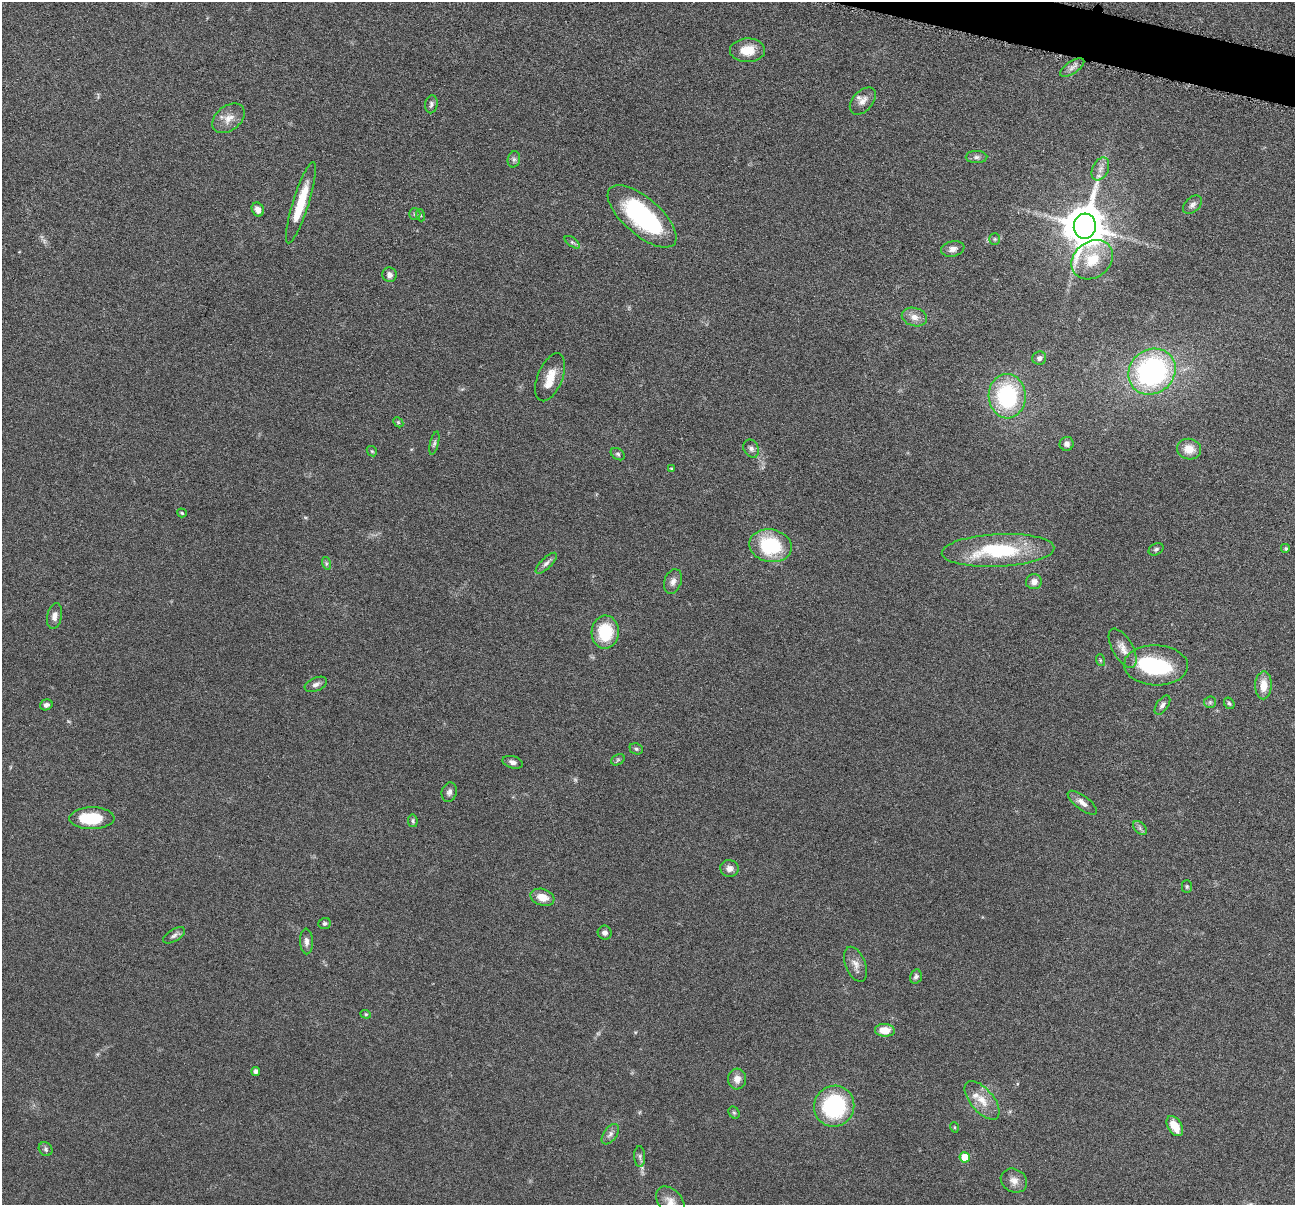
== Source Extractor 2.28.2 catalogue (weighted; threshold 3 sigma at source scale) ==
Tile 10 of 4 x 4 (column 2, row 3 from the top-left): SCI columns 1299-2591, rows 1458-2660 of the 5181 x 5198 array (HDU 1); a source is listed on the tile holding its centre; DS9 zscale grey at full resolution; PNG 1297 x 1207 px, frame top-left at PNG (2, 2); each listed source drawn as its Kron ellipse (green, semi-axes under 4 px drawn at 4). Shown black and unused: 1% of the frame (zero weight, under 4 of 8 exposures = <1% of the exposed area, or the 3 px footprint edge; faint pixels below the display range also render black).
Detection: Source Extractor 2.28.2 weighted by HDU 2 'WHT'; one run over the whole footprint, this tile lists its part. Background 0.0374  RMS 0.0039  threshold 0.0159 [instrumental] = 3 sigma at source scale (4.09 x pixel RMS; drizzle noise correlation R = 1.36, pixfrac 0.8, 0.05/0.05 arcsec/px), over >= 5 px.
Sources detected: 90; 1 too faint to see at this stretch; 1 inside a brighter object's white glare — neither listed nor drawn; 3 inside a brighter listed object's ellipse — not listed separately; the other 85 listed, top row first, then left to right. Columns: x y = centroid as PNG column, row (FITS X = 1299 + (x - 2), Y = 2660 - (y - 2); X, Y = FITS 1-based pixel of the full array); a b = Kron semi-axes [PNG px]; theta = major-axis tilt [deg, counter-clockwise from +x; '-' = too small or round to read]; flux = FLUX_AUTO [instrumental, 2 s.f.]
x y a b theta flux
747 50 17 12 1 6.4
1072 67 14 6 34 1.7
863 101 16 10 48 2.7
431 104 9 6 81 1.1
229 118 18 12 39 4.1
976 157 11 6 0 1.2
514 159 8 6 76 0.98
1100 169 12 8 65 2.2
301 203 42 8 73 12
1192 205 11 7 43 1.4
258 209 7 6 - 2.3
415 214 6 5 - 0.65
420 215 6 4 -71 0.53
642 216 43 18 -41 44
1085 226 12 11 - 1400
995 239 6 5 - 0.65
572 242 9 4 -35 0.75
953 249 12 7 12 1.9
1092 260 22 18 38 10
389 275 7 7 - 1.6
914 317 13 9 -15 2.9
1039 358 7 6 - 1.4
1152 372 25 22 37 71
550 377 25 12 68 5.9
1007 396 22 18 -88 36
398 422 6 4 -45 0.5
434 443 12 4 76 0.88
1067 444 7 7 - 1.4
751 449 9 7 -58 1.3
1189 449 12 10 -10 5
372 451 6 4 -43 0.44
618 454 7 5 -34 0.69
672 469 3 3 - 0.54
182 513 5 3 - 0.43
770 546 21 16 -11 24
1156 549 8 5 28 0.83
1286 549 5 5 - 0.58
998 550 56 16 3 29
326 563 6 4 -72 0.61
546 563 14 5 45 1.4
673 581 13 8 71 2
1034 582 8 7 - 2
55 616 13 7 79 2.2
605 632 16 13 87 15
1123 648 22 10 -60 3.6
1100 660 6 4 -72 0.4
1156 665 32 20 -2 27
316 684 12 6 23 1.6
1263 685 14 8 89 4.4
1210 702 6 6 - 0.64
1229 703 6 5 - 0.59
46 705 6 5 - 1.2
1162 705 11 6 55 1.3
636 749 7 5 -22 0.64
618 760 7 5 32 0.66
513 762 10 6 -16 1.4
449 792 10 7 75 1.4
1082 803 17 7 -37 2.5
92 818 22 11 1 14
413 821 6 5 - 0.63
1140 828 8 5 -46 0.95
729 868 9 8 - 2
1187 886 6 5 - 0.55
542 897 12 8 -18 4.4
325 923 6 5 - 0.73
605 933 7 7 - 1.4
174 935 12 5 31 1.3
306 941 13 6 -88 1.6
855 964 18 10 -68 2.9
916 977 7 5 76 0.93
366 1014 5 4 - 0.47
885 1030 10 6 -4 5.5
256 1071 4 4 - 1.4
737 1079 10 9 - 2.9
982 1100 23 11 -50 5.5
834 1106 21 20 - 37
734 1113 6 5 - 0.58
1175 1126 11 7 -58 6.2
954 1127 5 3 - 0.31
610 1134 12 6 54 1.5
46 1149 7 6 - 0.84
640 1157 10 5 -89 1.1
965 1157 5 5 - 6.7
1014 1181 14 11 -31 2.9
670 1202 17 11 -50 3.6
Isophote crosses this tile's border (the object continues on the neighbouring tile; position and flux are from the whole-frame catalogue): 1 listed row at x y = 670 1202